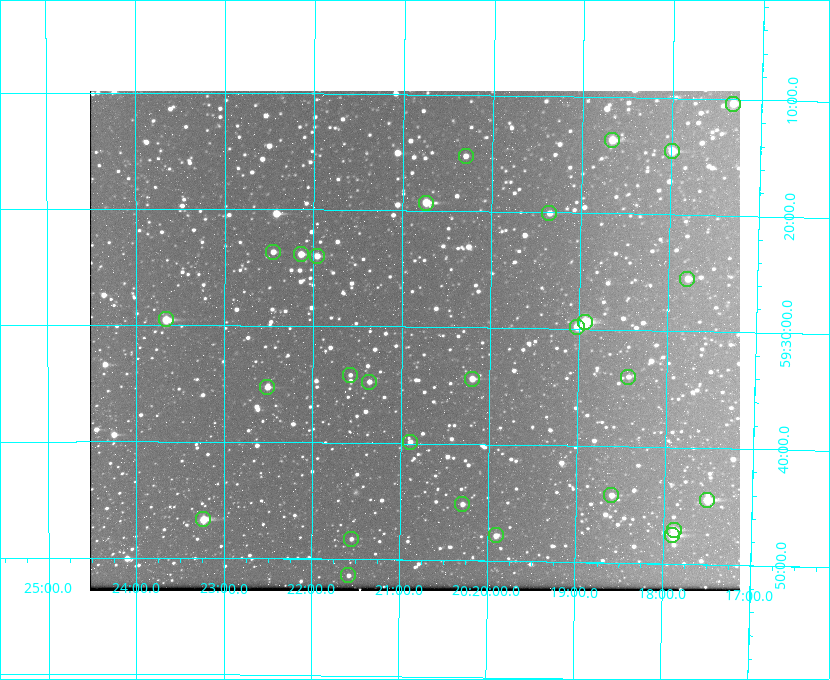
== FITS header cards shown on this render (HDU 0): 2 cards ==
NAXIS1  =                  650 / Width of table row in bytes
NAXIS2  =                  500 / Number of rows in table

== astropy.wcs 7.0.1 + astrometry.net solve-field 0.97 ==
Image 650 x 500 px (HDU 0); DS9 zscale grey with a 90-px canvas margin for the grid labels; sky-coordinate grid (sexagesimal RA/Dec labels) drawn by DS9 from the SOLVED WCS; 28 Tycho-2 reference stars matched to detected sources circled (green)
Header WCS: none
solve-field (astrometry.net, Tycho-2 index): SOLVED blind (the file carries no WCS)
Solved WCS: RA---TAN-SIP/DEC--TAN-SIP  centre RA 20:20:51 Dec +59:31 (305.21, +59.52 deg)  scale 5.16 arcsec/px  FOV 55.8' x 43.0'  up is +179 deg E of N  parity flipped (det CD > 0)
(file carries no celestial WCS; the grid is the blind solution)
Tycho-2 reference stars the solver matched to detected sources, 28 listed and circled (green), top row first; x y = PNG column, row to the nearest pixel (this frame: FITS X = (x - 90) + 1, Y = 500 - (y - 91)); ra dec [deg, ICRS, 3 dp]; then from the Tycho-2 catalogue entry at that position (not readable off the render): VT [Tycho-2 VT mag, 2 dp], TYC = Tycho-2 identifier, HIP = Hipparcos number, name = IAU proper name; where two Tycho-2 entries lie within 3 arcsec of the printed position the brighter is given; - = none
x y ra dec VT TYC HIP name
733 104 304.330 +59.173 10.23 3949-1563-1 - -
612 140 304.666 +59.228 9.63 3949-1325-1 - -
672 151 304.498 +59.243 9.91 3949-663-1 - -
466 156 305.075 +59.254 11.10 3949-857-1 - -
426 203 305.185 +59.322 8.95 3949-1869-1 - -
549 213 304.838 +59.335 10.93 3949-1877-1 - -
273 252 305.613 +59.394 10.81 3949-1261-1 - -
301 254 305.535 +59.397 10.37 3949-1383-1 - -
317 256 305.490 +59.400 10.79 3949-1179-1 - -
687 279 304.447 +59.425 10.97 3949-965-1 - -
166 319 305.915 +59.492 9.25 3949-1149-1 - -
585 322 304.733 +59.490 8.93 3949-1451-1 - -
577 327 304.755 +59.496 9.37 3949-615-1 - -
350 375 305.394 +59.570 11.70 3949-405-1 - -
628 377 304.607 +59.567 11.00 3949-1861-1 - -
472 379 305.049 +59.573 10.18 3949-1099-1 - -
369 382 305.340 +59.579 10.98 3949-39-1 - -
267 387 305.628 +59.588 10.19 3949-1517-1 - -
410 442 305.223 +59.664 11.52 3949-1631-1 - -
611 495 304.649 +59.737 10.61 3949-735-1 - -
707 500 304.376 +59.741 8.68 3949-423-1 - -
462 504 305.073 +59.753 11.06 3949-89-1 - -
203 519 305.808 +59.778 8.73 3949-715-1 100545 -
674 530 304.470 +59.785 9.54 3949-1615-1 - -
496 535 304.976 +59.797 11.33 3949-1031-1 - -
672 535 304.474 +59.793 10.98 3949-1187-1 100048 -
351 539 305.387 +59.804 11.49 3949-285-1 - -
348 575 305.395 +59.857 11.71 3949-313-1 - -